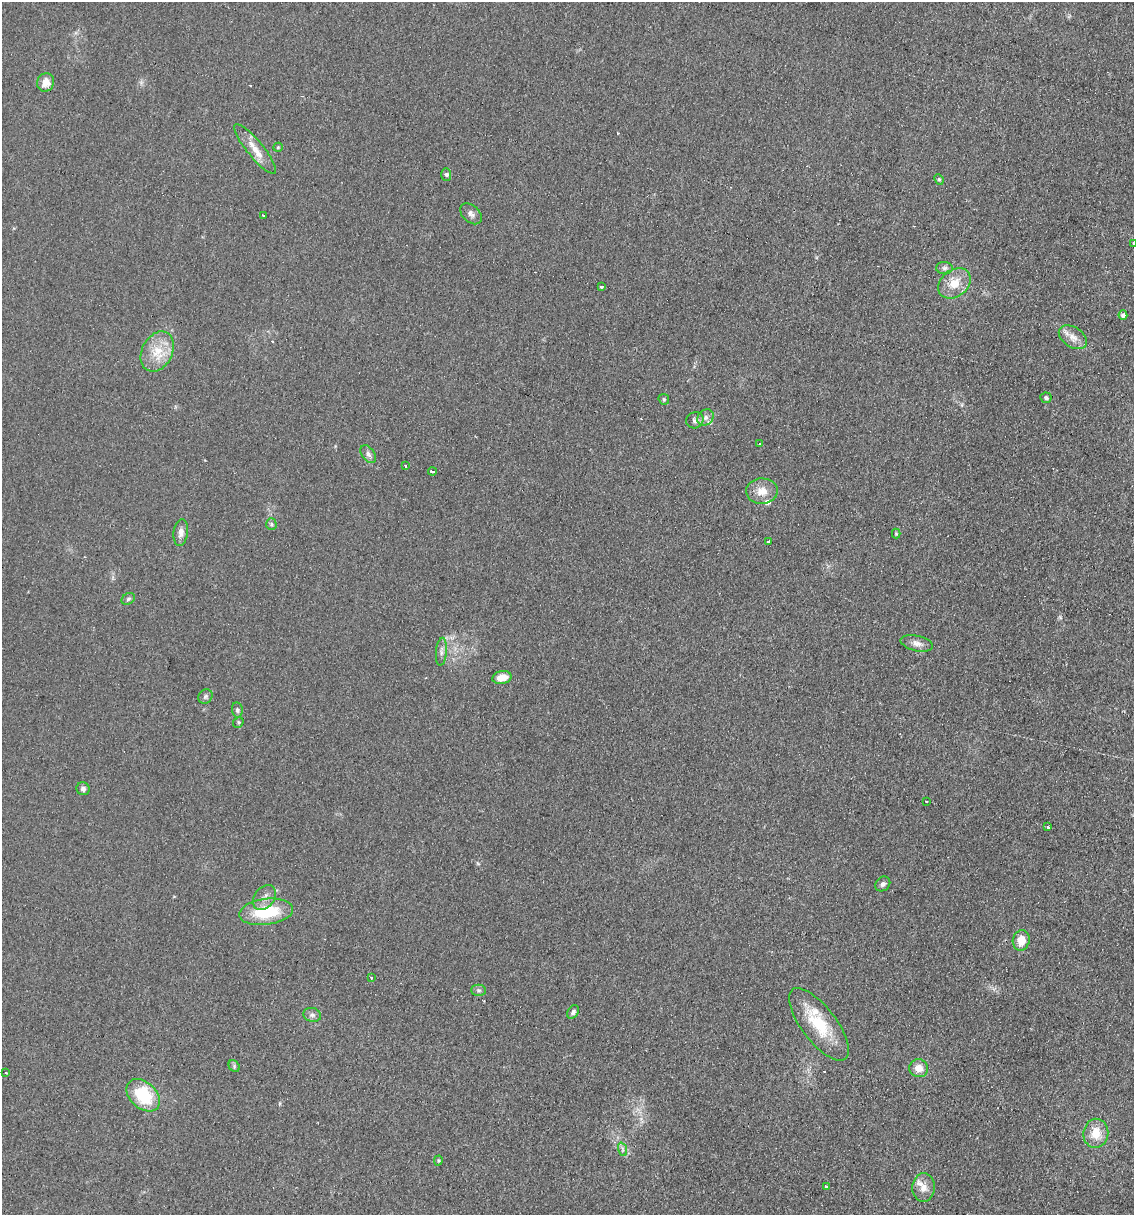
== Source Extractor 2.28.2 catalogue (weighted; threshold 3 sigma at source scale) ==
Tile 6 of 4 x 4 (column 2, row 2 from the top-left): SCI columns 1256-2387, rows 2428-3640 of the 4903 x 4854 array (HDU 1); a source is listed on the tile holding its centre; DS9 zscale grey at full resolution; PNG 1136 x 1217 px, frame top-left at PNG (2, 2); each listed source drawn as its Kron ellipse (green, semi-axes under 4 px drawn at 4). Shown black and unused: <1% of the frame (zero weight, under 2 of 3 exposures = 2% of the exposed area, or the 3 px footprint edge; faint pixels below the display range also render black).
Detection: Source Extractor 2.28.2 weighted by HDU 2 'WHT'; one run over the whole footprint, this tile lists its part. Background 0.101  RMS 0.012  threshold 0.0519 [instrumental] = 3 sigma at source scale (4.5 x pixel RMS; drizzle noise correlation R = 1.50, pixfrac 1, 0.05/0.05 arcsec/px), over >= 5 px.
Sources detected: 65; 6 cosmic-ray / hot-pixel residue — neither listed nor drawn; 4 inside a brighter listed object's ellipse — not listed separately; the other 55 listed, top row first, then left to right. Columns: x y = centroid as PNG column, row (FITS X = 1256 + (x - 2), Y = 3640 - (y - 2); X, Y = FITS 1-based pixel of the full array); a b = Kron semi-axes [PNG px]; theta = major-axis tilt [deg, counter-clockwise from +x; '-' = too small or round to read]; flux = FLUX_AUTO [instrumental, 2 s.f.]
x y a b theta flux
46 82 9 8 - 12
278 147 5 4 - 1.5
255 149 31 8 -51 17
446 174 6 5 - 2.2
939 179 5 4 - 1.6
471 214 12 8 -43 5.4
263 215 3 3 - 2.8
1133 243 3 3 - 3.1
944 268 8 6 2 3.5
954 283 18 13 38 20
601 286 3 3 - 4.1
1123 315 4 4 - 3.6
1073 337 16 10 -35 11
157 352 21 15 63 26
1046 398 5 5 - 2.4
664 399 6 5 - 1.8
706 417 9 7 45 4.8
695 420 9 8 - 3.8
760 444 3 2 - 2.2
368 454 10 6 -53 4.4
405 465 3 3 - 2.2
432 471 4 3 - 10
762 491 16 12 3 14
271 524 6 5 - 2.2
181 532 13 7 82 6.6
896 534 5 4 - 1.3
769 542 3 3 - 8.6
128 599 7 5 31 2.2
917 643 16 7 -12 7.2
441 652 14 5 85 5.1
502 678 9 6 11 15
205 697 8 6 47 2.9
237 710 7 5 -81 2.7
238 722 6 5 - 1.7
83 789 7 6 - 3.8
926 801 3 2 - 1.7
1048 827 3 3 - 3
883 884 8 6 44 3.8
264 898 14 10 52 7.9
266 912 27 13 8 53
1021 940 10 8 79 16
371 977 3 3 - 2.9
479 990 7 5 -1 2.6
573 1012 7 5 59 3.3
312 1015 9 7 -15 3.8
819 1024 44 17 -52 50
234 1066 6 5 - 1.9
919 1068 9 9 - 11
6 1073 3 2 - 0.78
143 1095 19 13 -42 56
1096 1133 14 12 82 19
622 1149 7 4 -71 2.6
438 1160 5 4 - 1.4
826 1186 3 3 - 7.9
923 1187 14 11 87 10
Isophote crosses this tile's border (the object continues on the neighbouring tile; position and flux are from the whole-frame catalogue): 1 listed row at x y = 1133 243